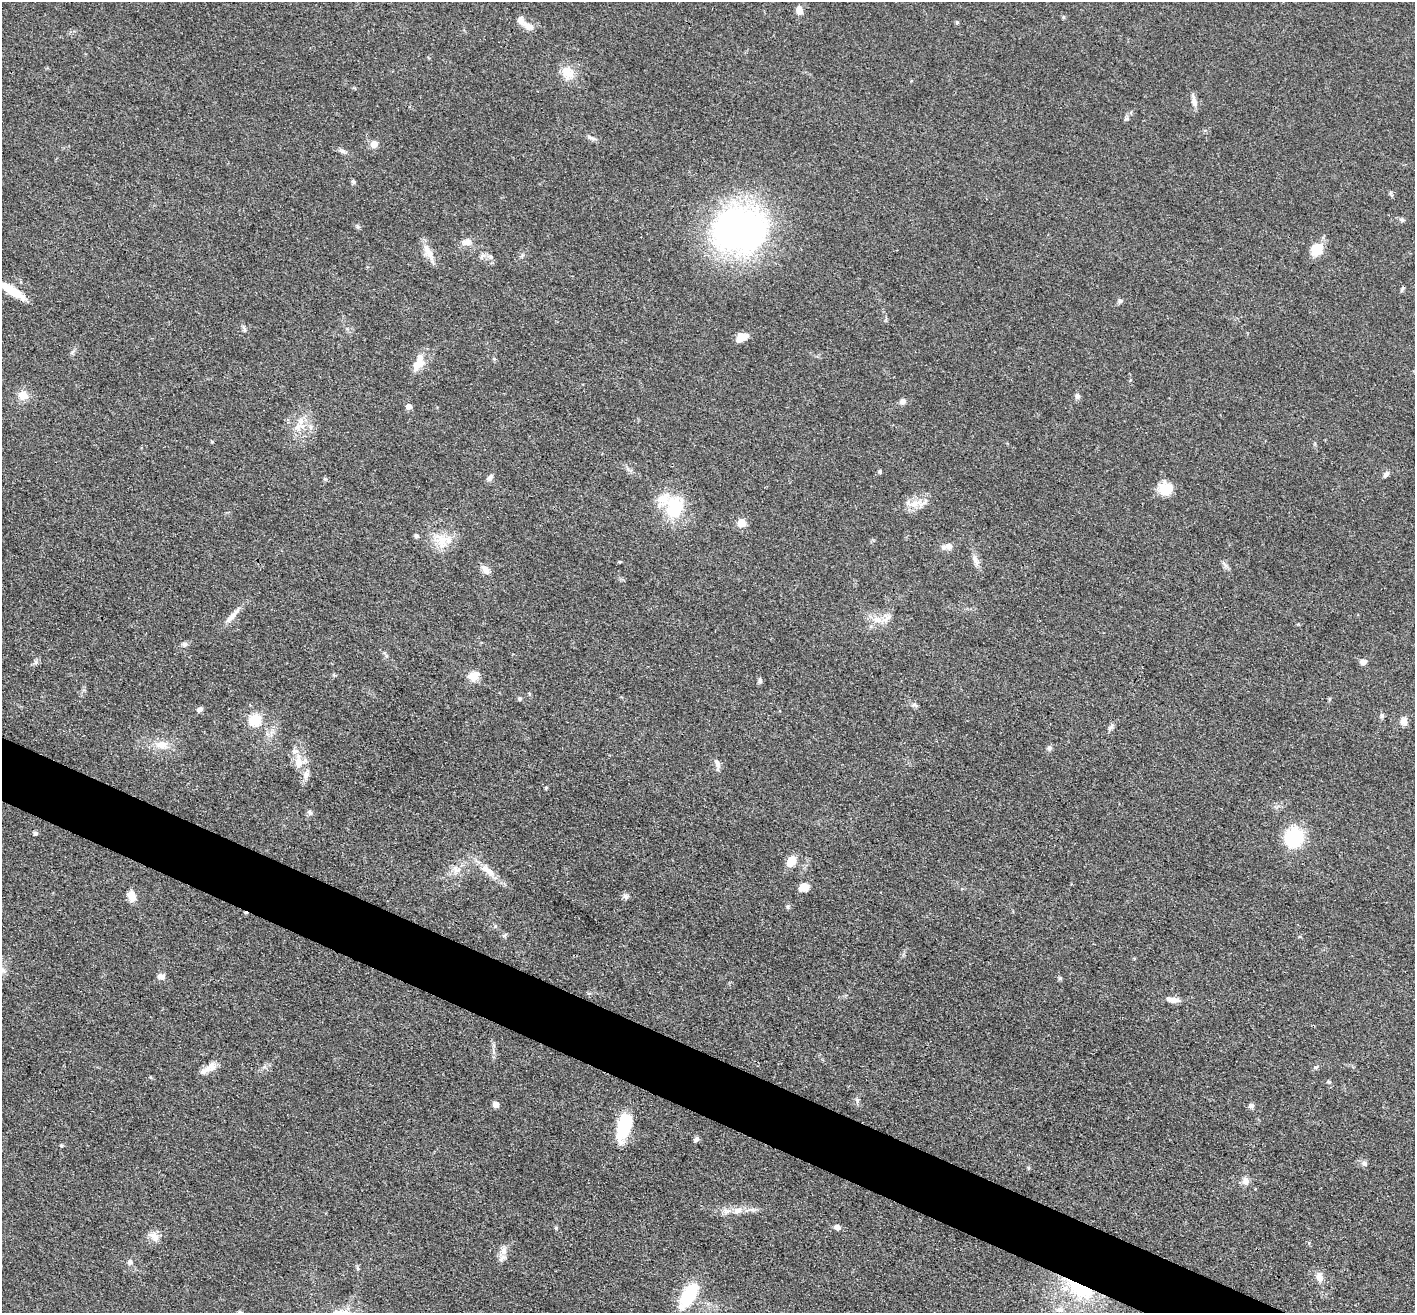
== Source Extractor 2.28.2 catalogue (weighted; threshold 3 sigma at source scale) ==
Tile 6 of 4 x 4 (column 2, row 2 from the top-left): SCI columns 1414-2826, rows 2901-4211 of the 5653 x 5665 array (HDU 1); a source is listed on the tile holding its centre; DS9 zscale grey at full resolution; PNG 1417 x 1315 px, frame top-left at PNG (2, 2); no overlay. Shown black and unused: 4% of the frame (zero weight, under 3 of 4 exposures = <1% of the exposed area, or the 3 px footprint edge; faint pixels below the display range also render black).
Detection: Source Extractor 2.28.2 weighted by HDU 2 'WHT'; one run over the whole footprint, this tile lists its part. Background 0.0503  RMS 0.0048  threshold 0.0214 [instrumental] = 3 sigma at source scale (4.5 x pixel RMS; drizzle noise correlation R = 1.50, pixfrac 1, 0.05/0.05 arcsec/px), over >= 5 px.
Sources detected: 102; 1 inside a brighter object's white glare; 1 cosmic-ray / hot-pixel residue — not listed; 7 inside a brighter listed object's ellipse — not listed separately; the other 93 listed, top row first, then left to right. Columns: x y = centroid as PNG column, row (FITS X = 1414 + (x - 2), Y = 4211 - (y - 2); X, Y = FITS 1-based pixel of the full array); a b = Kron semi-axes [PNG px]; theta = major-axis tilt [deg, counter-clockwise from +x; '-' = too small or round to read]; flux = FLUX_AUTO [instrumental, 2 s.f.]
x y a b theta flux
799 10 8 6 -83 4.2
1063 17 6 4 -89 0.57
529 26 16 9 -23 3.8
568 72 20 15 -65 7.6
1194 101 15 6 -84 2.4
1126 119 6 4 1 0.74
593 138 10 5 -28 1.4
374 144 8 8 - 3.2
342 151 9 6 -36 1.3
353 182 6 5 - 0.88
1402 220 7 4 -1 0.89
357 226 6 4 -71 0.73
739 230 45 36 0 220
467 242 13 9 23 3
1317 249 12 10 56 11
429 252 24 8 -60 5.5
490 257 7 5 22 1.2
1402 289 7 4 46 0.73
11 290 33 8 -32 13
1120 301 7 5 44 1.1
244 329 9 4 -69 1
741 337 13 8 28 5.7
417 364 15 10 41 6.7
23 395 11 10 - 5.7
1077 396 8 7 - 1.4
902 401 10 7 35 1.6
409 406 5 5 - 3.3
301 421 10 7 65 3
212 442 5 3 - 0.42
880 471 5 5 - 0.71
1386 474 8 5 40 1.5
490 477 10 6 54 1.6
1165 490 17 13 -38 7.2
916 504 24 9 0 5.9
674 508 27 21 82 23
741 523 5 5 - 13
416 536 5 4 - 1.2
442 542 23 14 -80 9
948 546 11 8 -2 2.5
975 560 11 6 -89 2.2
485 569 12 8 -55 2.9
232 616 24 6 48 4.3
877 620 14 9 -11 4.9
184 644 7 6 - 1.3
36 662 6 6 - 1.1
1363 662 7 6 - 2.3
473 676 16 11 21 4.7
760 680 8 5 -83 1.2
520 698 6 5 - 0.74
915 705 9 5 -25 1.1
200 709 8 6 34 1.5
1382 716 7 5 69 0.95
255 720 6 6 - 44
1404 721 9 8 - 2.7
162 745 18 9 -16 5.5
1049 748 8 6 41 1.2
299 762 18 16 54 7.3
717 763 16 6 -67 2.3
546 788 5 4 - 0.64
310 813 8 6 -55 1.2
35 833 5 5 - 0.9
1294 838 24 23 - 21
791 861 9 7 66 9.3
457 870 12 8 -8 3.3
488 871 26 9 -46 6.6
804 887 11 9 15 4
131 896 12 8 -66 4.5
625 896 7 7 - 1.4
161 976 11 6 1 1.7
1173 1000 17 6 -8 3.6
1316 1067 8 4 20 0.84
208 1069 24 7 21 4.2
150 1077 5 3 - 0.4
1329 1082 5 4 - 0.62
857 1100 7 5 -70 1.1
496 1105 6 6 - 2.6
1251 1105 8 6 -11 1.4
624 1126 35 15 71 20
696 1139 8 5 47 1.2
61 1146 5 4 - 0.54
1364 1163 7 6 - 1.4
1245 1181 10 9 - 2.6
738 1210 15 8 26 4
837 1227 7 6 - 2.1
556 1228 5 4 - 0.59
154 1236 15 9 -42 3.7
503 1251 11 8 -86 3
130 1262 7 7 - 1.7
358 1269 5 3 - 0.58
1319 1277 12 8 -64 3.4
1080 1289 41 17 -29 29
688 1295 31 14 59 22
1059 1310 10 8 9 2.6
Overlapping masked pixels (flux is a lower limit): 1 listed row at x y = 1080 1289
Isophote crosses this tile's border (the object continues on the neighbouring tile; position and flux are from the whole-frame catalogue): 1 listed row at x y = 11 290
Unlisted compact peaks at least as high as the median listed source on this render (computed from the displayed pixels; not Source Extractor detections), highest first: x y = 1060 978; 957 22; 788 907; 325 479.